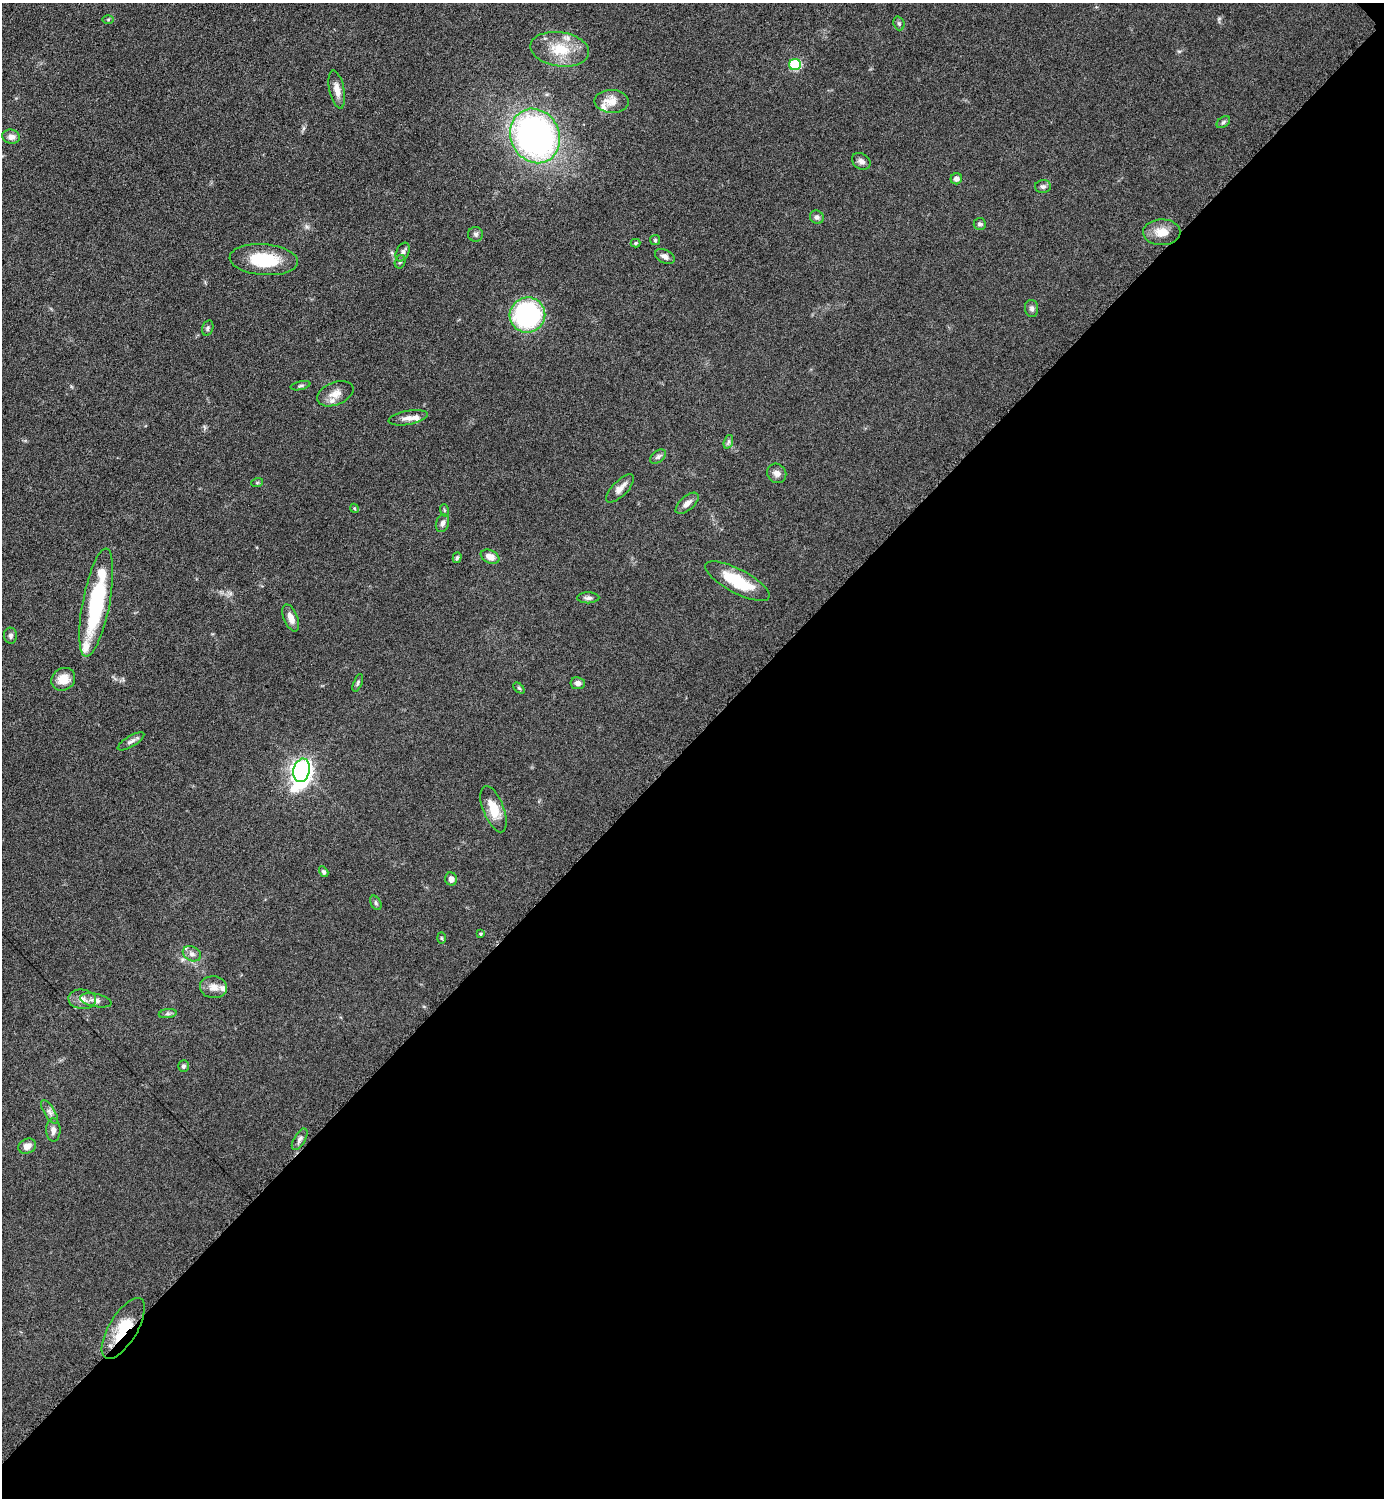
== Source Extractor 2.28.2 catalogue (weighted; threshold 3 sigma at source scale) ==
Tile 12 of 4 x 4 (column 4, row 3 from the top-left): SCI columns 4453-5834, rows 1503-2998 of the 6002 x 6002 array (HDU 1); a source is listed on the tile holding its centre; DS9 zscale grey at full resolution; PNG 1386 x 1500 px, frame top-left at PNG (2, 3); each listed source drawn as its Kron ellipse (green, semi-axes under 4 px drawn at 4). Shown black and unused: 51% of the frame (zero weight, under 6 of 12 exposures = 1% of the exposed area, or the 3 px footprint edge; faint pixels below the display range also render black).
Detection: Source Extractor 2.28.2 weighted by HDU 2 'WHT'; one run over the whole footprint, this tile lists its part. Background 0.087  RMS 0.0038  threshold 0.0156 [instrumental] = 3 sigma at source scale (4.09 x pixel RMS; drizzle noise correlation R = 1.36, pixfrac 0.8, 0.05/0.05 arcsec/px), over >= 5 px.
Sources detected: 74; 7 inside a brighter listed object's ellipse — not listed separately; the other 67 listed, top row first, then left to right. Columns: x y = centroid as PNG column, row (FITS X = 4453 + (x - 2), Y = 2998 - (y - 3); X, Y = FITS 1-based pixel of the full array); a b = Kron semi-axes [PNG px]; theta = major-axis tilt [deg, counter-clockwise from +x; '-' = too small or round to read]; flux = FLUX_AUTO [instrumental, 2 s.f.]
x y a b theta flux
108 19 5 3 - 0.43
899 23 7 5 -70 0.72
560 49 29 17 -8 11
795 64 6 5 - 26
337 90 19 7 -78 3.2
612 101 17 11 -1 4.4
1223 122 7 5 37 0.69
535 136 28 24 -63 140
11 137 9 7 -14 1.9
861 161 10 7 -34 1.6
956 179 6 5 - 1.5
1043 187 8 6 2 1
817 217 7 6 - 1
980 224 6 6 - 0.85
1162 232 19 13 1 5.2
476 234 7 7 - 0.97
655 240 5 5 - 0.5
636 243 5 4 - 0.42
403 252 10 6 66 1.3
665 257 10 6 -27 1.7
264 260 34 15 -4 16
400 262 7 5 73 0.72
1032 308 8 6 -84 1.1
527 315 18 17 - 57
208 328 8 5 75 0.73
300 386 10 4 12 0.69
335 394 19 11 22 3.6
408 418 20 7 10 2.3
728 442 7 4 71 0.71
658 457 9 5 38 0.94
777 473 10 9 - 1.9
257 483 6 4 19 0.47
620 488 18 7 45 2.6
687 503 14 7 40 2.1
354 508 5 3 - 0.37
444 510 6 4 -72 0.43
442 523 9 6 71 1.3
490 557 10 6 -24 3.1
457 558 5 4 - 0.61
737 581 36 12 -28 14
588 598 11 5 0 1.1
96 603 55 13 79 35
291 618 14 7 -68 2.8
10 636 8 6 88 1
63 679 12 11 - 5.1
358 683 9 4 67 0.66
578 683 7 6 - 1.6
519 688 6 4 -44 0.5
131 741 15 5 30 1.4
302 770 12 8 78 220
494 809 24 10 -69 7
324 872 6 4 -57 0.66
451 879 6 6 - 1.8
376 903 8 5 -61 0.74
480 934 4 3 - 0.36
441 938 6 4 -88 0.44
192 954 9 7 -27 1.5
213 987 14 11 -4 3
82 999 14 9 -4 2.8
96 1000 16 6 -12 1.9
168 1014 9 4 8 0.81
183 1066 6 5 - 0.73
49 1112 14 5 -58 1.5
53 1130 11 7 -89 1.8
300 1139 12 5 59 1.3
27 1146 9 7 22 2.2
123 1328 34 14 59 12
Overlapping masked pixels (flux is a lower limit): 1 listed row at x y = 123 1328